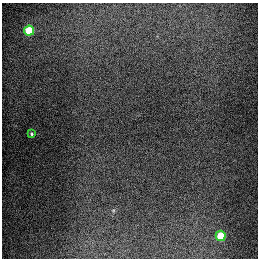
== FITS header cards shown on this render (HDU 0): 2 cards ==
NAXIS1  =                  256
NAXIS2  =                  256

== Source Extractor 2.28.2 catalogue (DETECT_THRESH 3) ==
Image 256 x 256 px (HDU 0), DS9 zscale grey, 1 PNG px = 1 image px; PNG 260 x 260 px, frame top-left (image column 1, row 256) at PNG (2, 3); each listed source drawn as its Kron ellipse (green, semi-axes under 4 px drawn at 4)
Background 1290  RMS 26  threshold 79.3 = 3 sigma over >= 5 px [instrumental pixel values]
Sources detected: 3; all 3 listed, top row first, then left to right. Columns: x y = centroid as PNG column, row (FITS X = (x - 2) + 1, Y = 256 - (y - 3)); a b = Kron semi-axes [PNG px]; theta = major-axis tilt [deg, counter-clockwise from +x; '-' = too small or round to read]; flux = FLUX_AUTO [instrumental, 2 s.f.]
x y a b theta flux
29 31 5 5 - 93000
32 134 4 3 - 2500
221 236 5 5 - 71000